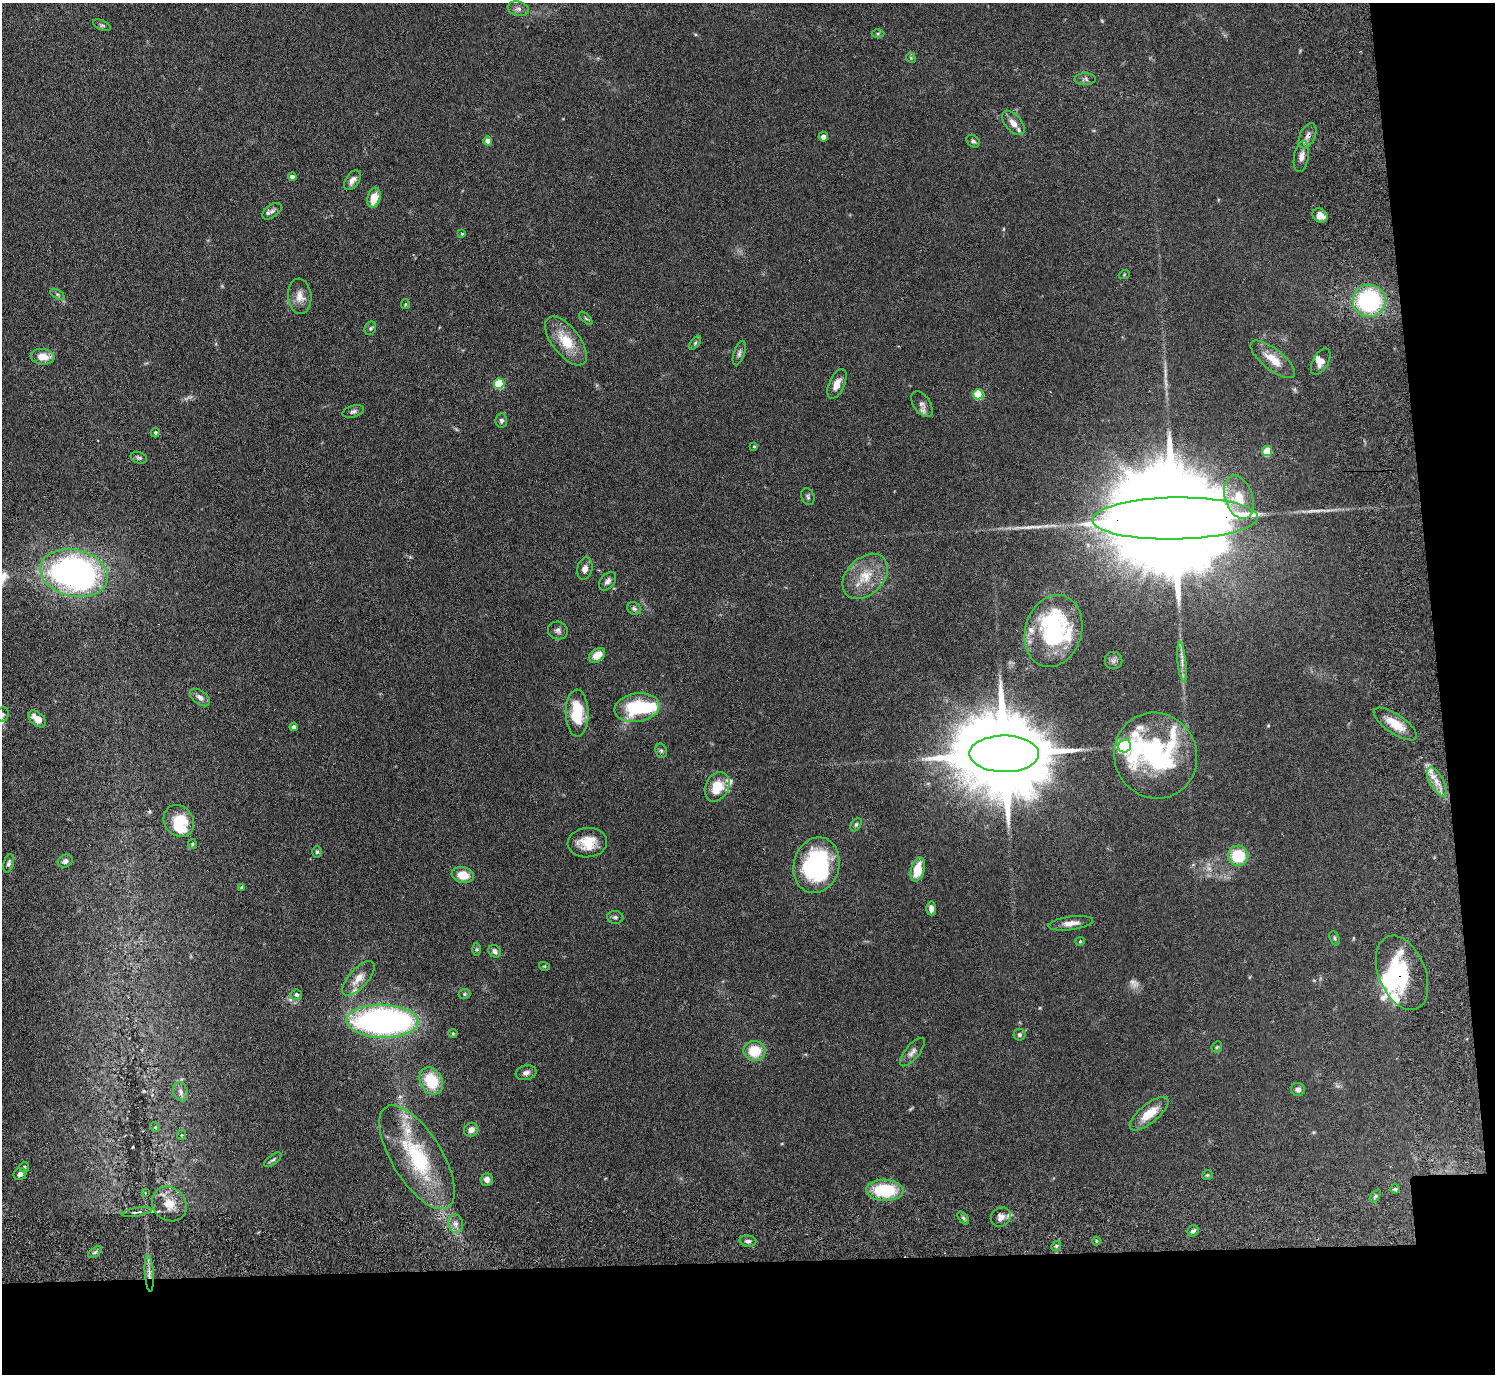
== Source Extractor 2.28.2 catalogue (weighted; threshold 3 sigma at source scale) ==
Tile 9 of 3 x 3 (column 3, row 3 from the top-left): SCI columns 3067-4559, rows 193-1564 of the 4639 x 4599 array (HDU 1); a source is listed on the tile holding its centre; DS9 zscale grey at full resolution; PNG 1497 x 1376 px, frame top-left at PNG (2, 3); each listed source drawn as its Kron ellipse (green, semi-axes under 4 px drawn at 4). Shown black and unused: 12% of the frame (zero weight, under 3 of 6 exposures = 7% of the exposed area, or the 3 px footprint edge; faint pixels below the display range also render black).
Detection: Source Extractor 2.28.2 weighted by HDU 2 'WHT'; one run over the whole footprint, this tile lists its part. Background 0.109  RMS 0.0045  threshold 0.0186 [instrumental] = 3 sigma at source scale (4.09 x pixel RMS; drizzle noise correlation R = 1.36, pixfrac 0.8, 0.05/0.05 arcsec/px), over >= 5 px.
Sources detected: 144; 5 too faint to see at this stretch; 5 inside a brighter object's white glare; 1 long thin detection or spike segment (spike, bleed or trail) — neither listed nor drawn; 8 inside a brighter listed object's ellipse — not listed separately; the other 125 listed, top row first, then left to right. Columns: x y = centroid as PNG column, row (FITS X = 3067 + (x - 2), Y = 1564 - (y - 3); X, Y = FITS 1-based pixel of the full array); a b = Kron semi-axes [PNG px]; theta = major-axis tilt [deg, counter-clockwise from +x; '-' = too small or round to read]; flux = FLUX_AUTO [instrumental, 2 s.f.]
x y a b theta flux
518 9 11 7 -14 1.8
102 25 9 5 -24 0.78
878 33 6 4 1 0.61
911 58 5 4 - 0.45
1085 79 11 6 0 1.1
1013 123 14 8 -48 3.8
1308 136 13 7 65 2.3
823 137 5 4 - 2.5
488 141 4 4 - 4.2
973 141 7 5 -39 1
1301 156 15 7 80 2.7
292 177 4 4 - 2.1
352 180 11 6 55 2.2
374 198 10 6 74 6.6
272 211 11 6 36 1.3
1320 215 8 6 -36 3.3
462 234 4 4 - 0.38
1124 275 5 3 - 0.37
57 294 8 4 -31 0.85
300 296 18 11 -85 4.3
1369 301 16 16 - 50
405 304 5 4 - 0.5
586 318 8 3 -45 0.62
370 328 7 5 64 0.89
566 341 29 13 -52 13
695 343 8 4 54 0.75
739 353 12 5 71 1.3
42 357 12 7 -6 5.7
1273 359 27 10 -38 7.7
1321 362 14 8 61 3
499 384 5 5 - 21
837 384 16 8 66 3.8
978 394 5 5 - 17
922 404 14 8 -56 2.1
353 411 11 5 16 1.2
501 421 7 6 - 1
155 432 5 4 - 0.72
754 446 4 3 - 0.37
1267 451 5 5 - 15
139 458 8 5 -18 0.88
808 497 9 6 -69 0.97
1239 497 22 13 -71 9.4
1175 518 83 21 1 26000
585 569 11 7 78 2.2
74 573 34 23 -12 170
865 576 26 18 45 12
608 581 11 7 50 1.7
634 608 7 6 - 0.97
558 630 10 9 - 1.6
1053 631 37 28 73 56
597 655 9 6 38 5.4
1113 660 9 8 - 1.6
1182 662 20 4 -84 2.6
200 697 11 6 -37 2.1
637 708 22 14 8 27
577 713 23 11 -89 16
3 714 7 6 - 1
37 719 10 6 -41 4.4
1395 724 25 9 -34 8.1
294 727 4 4 - 1.6
1125 746 7 6 - 83
661 751 7 5 -68 0.86
1004 754 35 18 -1 9000
1156 756 43 41 -65 69
1437 782 16 7 -62 4
717 787 15 11 63 10
179 821 17 14 -52 11
856 824 7 5 63 0.79
587 843 20 14 6 9.2
192 844 5 4 - 0.48
317 852 6 5 - 0.66
1238 856 10 10 - 16
65 861 8 6 28 1.3
9 863 9 5 73 1.2
816 865 28 23 75 61
918 869 12 6 76 10
463 875 11 8 -11 6.7
242 887 4 4 - 0.6
931 908 7 5 -85 2
615 917 8 6 -9 1.1
1071 923 22 6 8 3.6
1335 938 7 4 -68 0.78
1080 941 5 4 - 0.48
477 949 6 4 90 0.61
495 951 7 5 -41 1.5
544 966 5 3 - 0.39
1402 973 39 23 -68 31
358 978 21 9 48 4.9
465 994 6 5 - 0.57
297 995 5 5 - 0.9
382 1021 36 16 -1 150
453 1033 4 4 - 0.46
1020 1035 6 6 - 1
1217 1047 6 4 46 0.53
754 1051 11 10 - 11
912 1052 17 7 50 2.3
526 1073 10 7 11 1.8
431 1081 14 11 -61 15
1298 1089 7 6 - 1.4
181 1092 10 7 -73 1.6
1149 1114 24 9 40 8.8
155 1127 5 4 - 0.5
471 1130 7 6 - 2.4
181 1135 5 3 - 0.43
417 1157 59 25 -58 40
273 1160 10 5 37 0.87
24 1167 5 5 - 0.56
20 1174 6 6 - 2
1207 1175 5 4 - 0.52
487 1179 6 6 - 1.8
1395 1189 5 5 - 0.65
885 1190 18 10 -2 21
145 1193 4 3 - 0.4
1375 1196 7 4 53 0.71
169 1204 18 16 -45 7.4
137 1212 15 3 9 1
1001 1217 10 9 - 2.5
963 1218 7 4 -53 0.74
456 1224 9 7 -77 2.1
1193 1231 6 5 - 1.3
748 1241 8 5 -6 1.3
1096 1241 4 3 - 0.42
1056 1246 5 4 - 0.65
95 1252 8 4 37 0.87
149 1273 18 4 -86 2.7
Overlapping masked pixels (flux is a lower limit): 4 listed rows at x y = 1308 136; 1175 518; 1402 973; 149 1273
Isophote crosses this tile's border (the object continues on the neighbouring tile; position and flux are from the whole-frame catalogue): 1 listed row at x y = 3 714